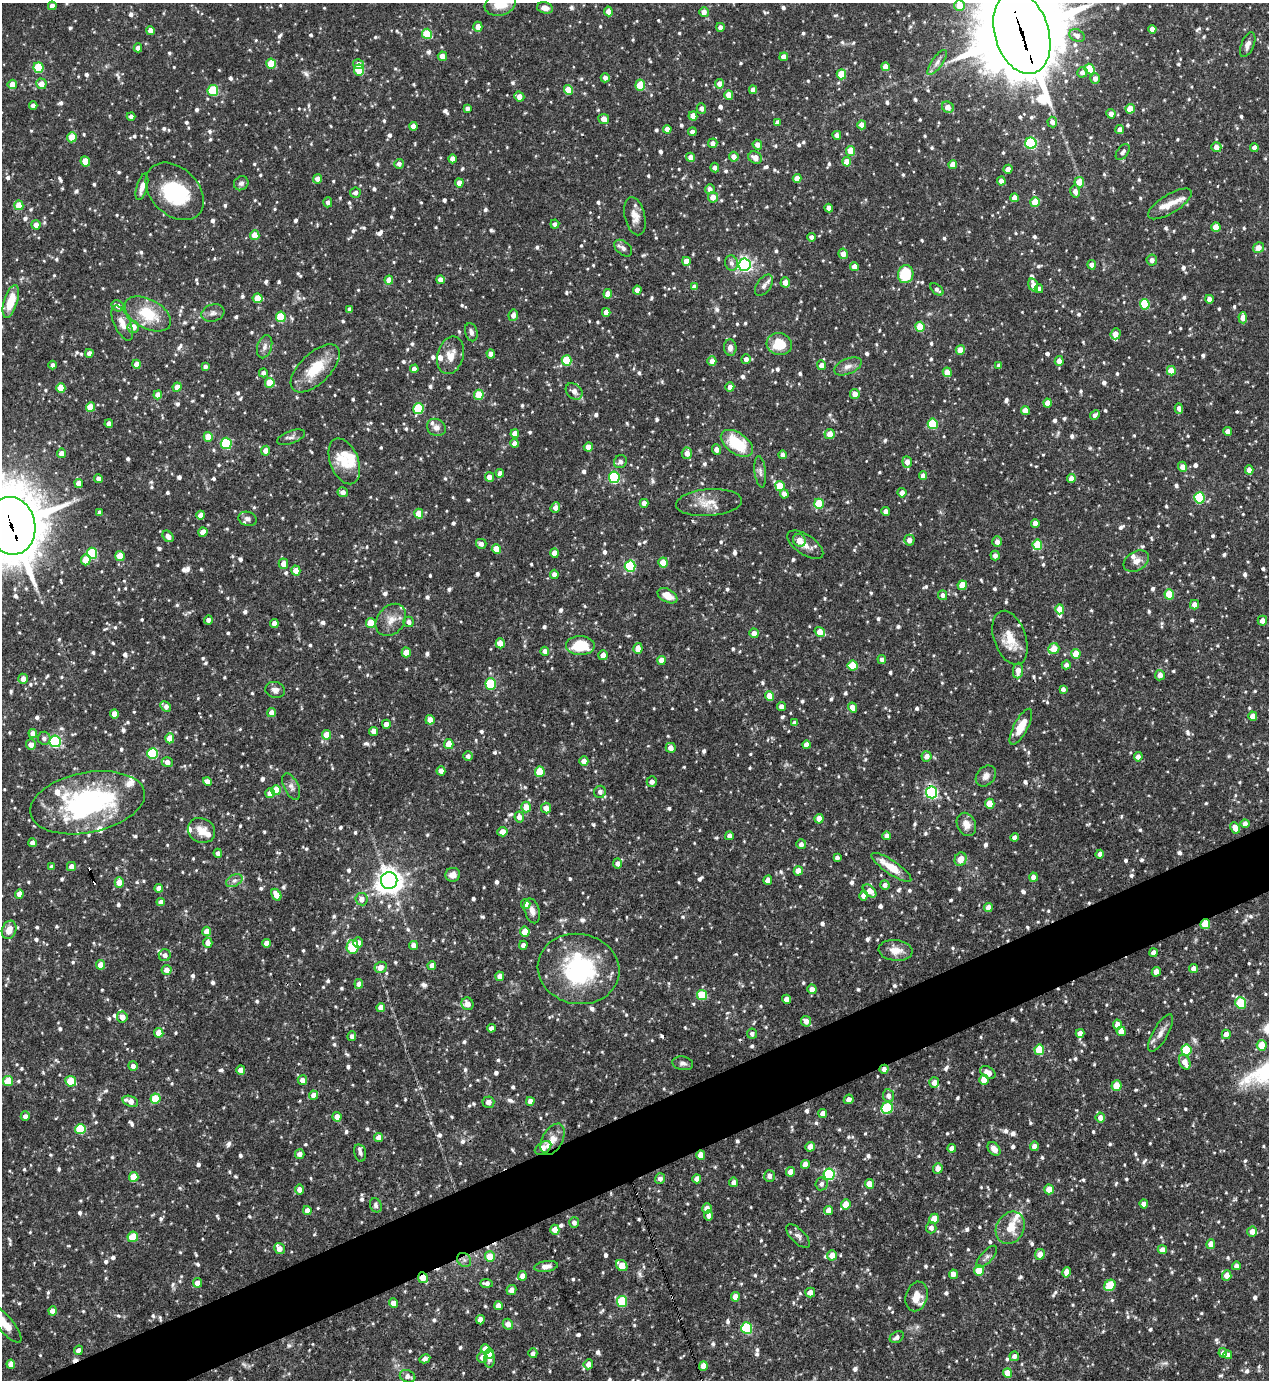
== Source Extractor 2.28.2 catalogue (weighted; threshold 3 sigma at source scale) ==
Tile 7 of 4 x 4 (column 3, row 2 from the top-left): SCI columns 2686-3952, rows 2758-4135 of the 5498 x 5513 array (HDU 1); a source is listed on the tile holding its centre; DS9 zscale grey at full resolution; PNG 1271 x 1382 px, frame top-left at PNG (2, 3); each listed source drawn as its Kron ellipse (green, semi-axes under 4 px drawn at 4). Shown black and unused: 4% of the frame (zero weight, under 3 of 4 exposures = <1% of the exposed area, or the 3 px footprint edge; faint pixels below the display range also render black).
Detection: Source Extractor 2.28.2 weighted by HDU 2 'WHT'; one run over the whole footprint, this tile lists its part. Background 0.0691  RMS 0.0035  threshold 0.0159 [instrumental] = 3 sigma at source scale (4.5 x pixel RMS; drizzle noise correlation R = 1.50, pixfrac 1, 0.05/0.05 arcsec/px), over >= 5 px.
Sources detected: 1214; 3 inside a brighter object's white glare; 5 cosmic-ray / hot-pixel residue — neither listed nor drawn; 23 inside a brighter listed object's ellipse — not listed separately; of the other 1183, all 500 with FLUX_AUTO >= 1.22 (the completeness limit of this list) listed and drawn (683 fainter detections not listed), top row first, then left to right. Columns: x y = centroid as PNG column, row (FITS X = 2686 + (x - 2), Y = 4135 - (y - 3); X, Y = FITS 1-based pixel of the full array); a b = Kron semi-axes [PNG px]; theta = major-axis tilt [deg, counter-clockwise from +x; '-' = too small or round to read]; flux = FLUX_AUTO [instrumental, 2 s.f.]
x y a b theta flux
500 4 16 11 18 6.9
959 5 5 5 - 5.5
52 6 4 4 - 2.1
545 8 8 5 -14 2.3
608 11 5 4 - 2.5
704 12 5 4 - 2.5
478 27 5 4 - 3
720 27 4 4 - 1.6
1152 29 4 4 - 2.2
150 31 4 4 - 2.4
1022 33 42 27 -73 4400
427 34 5 5 - 14
1077 35 8 6 -31 1.5
1248 45 13 6 67 2
138 48 4 4 - 2.2
442 56 4 4 - 2.8
784 57 4 4 - 2.6
937 62 15 5 54 1.8
271 64 5 5 - 10
358 64 5 4 - 2.1
885 67 4 4 - 3
38 68 5 5 - 16
1090 69 5 5 - 10
359 70 5 5 - 15
1082 72 5 5 - 1.4
841 74 5 4 - 9.2
605 78 4 4 - 1.6
1095 78 5 4 - 2
12 84 5 4 - 3.4
41 84 5 5 - 3.6
720 84 5 4 - 2.9
640 85 6 5 - 10
568 90 5 4 - 6.1
753 90 4 4 - 2.4
213 91 5 5 - 17
729 95 5 4 - 4.6
519 97 5 4 - 2.8
33 106 4 4 - 1.9
948 107 6 5 - 2.9
467 108 4 4 - 1.4
701 108 5 4 - 1.5
1130 109 4 4 - 5.9
1111 114 4 4 - 2
131 116 4 4 - 1.3
693 116 4 4 - 4.1
604 119 5 5 - 3.1
778 122 4 4 - 1.5
1052 122 5 5 - 1.9
862 125 4 4 - 2.7
413 126 4 4 - 2.8
667 129 4 4 - 2.7
1120 130 4 4 - 2.6
692 132 4 4 - 1.5
837 135 4 4 - 1.9
72 137 5 4 - 7.1
713 143 5 4 - 1.9
1031 143 6 5 - 36
757 145 5 4 - 2.3
1216 147 5 5 - 2.5
1254 148 4 4 - 2.7
851 151 5 4 - 7.6
1123 152 9 5 55 1.3
691 157 4 4 - 2.5
734 157 5 4 - 2.4
755 157 7 6 - 2.9
452 159 4 4 - 2.6
85 161 5 4 - 6.1
847 162 5 4 - 4.3
399 164 5 5 - 1.4
953 164 4 4 - 3
715 168 5 4 - 1.5
1008 169 5 4 - 2.2
797 178 4 4 - 3
318 179 4 4 - 2.5
1001 181 4 4 - 1.8
1079 182 5 5 - 5.3
241 183 8 6 39 1.2
459 183 4 4 - 2.8
142 187 13 5 74 2.6
710 189 5 4 - 2.3
175 191 33 23 -44 24
1075 191 6 5 - 1.8
355 193 5 5 - 1.4
713 197 5 5 - 2.7
1014 198 4 4 - 2.5
328 202 5 4 - 1.5
1035 202 5 4 - 7.5
1170 204 25 9 32 4.3
19 205 5 4 - 6.9
829 208 4 4 - 2.2
635 216 19 10 -77 3.4
555 224 4 4 - 1.3
36 225 4 4 - 2.3
1216 227 5 4 - 6.2
255 235 5 4 - 6.1
811 237 4 4 - 1.3
623 248 10 6 -41 1.4
1259 248 5 5 - 2.8
843 254 5 4 - 2.6
1152 260 5 5 - 1.9
686 261 4 4 - 4
731 263 7 6 - 1.5
744 265 6 6 - 93
1092 265 4 4 - 2.6
854 267 4 4 - 2.5
906 274 9 7 80 14
389 280 4 4 - 3.9
440 280 4 4 - 2.2
785 282 5 4 - 2.5
764 285 12 7 55 1.8
1033 285 7 4 -73 2.7
694 287 4 4 - 2.3
937 289 8 4 -42 1.2
1039 289 4 4 - 1.6
637 290 4 4 - 2.4
608 294 4 4 - 3.7
258 298 5 5 - 7.1
1209 299 4 4 - 2.3
11 301 17 6 73 8.1
1145 304 5 5 - 15
118 306 6 5 - 1.9
350 309 4 3 - 1.4
606 312 4 4 - 2.3
213 313 12 8 18 1.7
148 314 25 14 -28 12
513 315 5 4 - 2.2
281 317 5 5 - 15
1243 318 6 4 -85 3
122 323 19 8 -66 3.3
133 327 6 6 - 3.2
920 327 5 4 - 11
471 332 9 6 -74 1.3
1116 334 5 5 - 2.7
779 344 13 11 -15 8.7
265 347 12 7 74 1.7
730 348 8 6 -85 1.8
960 350 5 4 - 5
89 353 4 4 - 2
491 354 4 4 - 2.7
451 355 19 13 73 4.7
746 359 5 5 - 1.6
567 360 5 5 - 16
712 361 5 4 - 3.1
1059 361 5 4 - 2.5
136 364 4 4 - 2.8
53 365 4 3 - 1.4
822 365 5 4 - 3
205 366 4 4 - 1.2
848 366 14 7 22 2.2
999 366 4 4 - 1.5
315 368 31 15 44 11
414 369 4 4 - 1.9
1171 371 5 4 - 5.4
947 372 5 4 - 6.2
263 373 4 4 - 1.4
270 383 5 4 - 8.9
177 387 4 4 - 3.2
730 387 4 4 - 1.9
61 388 5 4 - 5.9
574 391 9 7 -42 2
855 394 5 5 - 2.8
158 395 4 4 - 2.9
479 395 5 5 - 8.9
1047 403 4 4 - 2.5
91 407 5 4 - 6
418 408 5 5 - 17
1179 408 5 4 - 1.9
1025 411 4 4 - 3.6
1095 415 5 4 - 1.6
109 424 4 4 - 2.3
933 424 5 5 - 19
436 427 10 8 -31 1.9
1228 431 4 4 - 2.6
515 433 4 4 - 2.7
830 434 5 5 - 4
208 437 5 4 - 6.4
291 437 14 6 19 1.4
226 443 6 5 - 25
515 443 4 4 - 2.2
737 443 18 10 -35 15
588 447 4 4 - 2.8
716 450 5 4 - 1.8
266 451 5 4 - 2.8
62 453 5 4 - 3.1
687 453 6 5 - 2.7
782 455 4 4 - 1.3
344 461 24 14 -68 6.9
620 462 7 6 - 1.4
907 462 5 5 - 2.6
1182 467 5 4 - 2.7
1249 470 4 4 - 2.7
760 472 16 5 -83 1.6
500 473 4 4 - 1.9
923 476 4 4 - 2
489 477 5 4 - 2.5
614 477 6 5 - 36
98 478 4 4 - 1.9
1071 479 4 4 - 3.2
79 483 4 4 - 2.9
780 486 5 5 - 8.1
343 492 5 5 - 1.8
902 493 5 4 - 2.4
784 494 4 4 - 1.8
1199 498 6 5 - 21
644 503 4 4 - 2.2
709 503 33 13 4 6.1
819 504 5 5 - 14
555 508 5 4 - 1.8
886 511 4 4 - 2.6
100 513 4 4 - 1.4
419 514 5 4 - 5.9
201 515 4 4 - 3.1
248 519 9 7 -17 1.3
1035 523 4 4 - 2.7
11 526 29 24 -77 2000
203 532 4 4 - 3.1
168 536 6 5 - 2.1
799 540 7 6 - 3.7
909 540 5 5 - 2.4
997 542 5 5 - 2
481 544 5 5 - 1.7
805 545 21 10 -34 3.6
1037 545 5 5 - 12
496 549 5 4 - 5.7
92 553 5 5 - 20
554 553 5 4 - 2.7
995 555 5 4 - 1.7
120 556 5 4 - 6.2
86 560 5 5 - 5.8
1136 561 14 9 32 2.4
663 562 5 4 - 6.5
283 564 5 5 - 2.9
630 566 5 5 - 28
296 571 5 4 - 3.7
554 574 4 4 - 1.6
962 585 5 4 - 6.4
1169 594 5 5 - 13
942 595 5 4 - 1.4
667 596 10 6 -28 4.7
1194 605 5 4 - 2.5
1060 609 5 4 - 5.4
208 620 4 4 - 1.3
391 620 17 13 51 4.4
1262 621 5 4 - 2.6
409 622 5 5 - 1.6
274 623 4 4 - 2.7
371 623 5 5 - 7
820 632 5 4 - 4.3
754 633 5 4 - 2.4
1010 638 28 16 -71 7.6
500 643 5 4 - 5.1
580 646 14 9 0 12
638 648 5 4 - 3
1054 649 6 5 - 6.9
545 651 4 4 - 1.6
406 652 5 4 - 4.2
1076 654 5 4 - 8.2
603 655 5 5 - 2.7
882 659 4 4 - 1.4
661 660 4 4 - 3.2
1066 665 4 4 - 1.5
853 666 5 5 - 11
1018 671 8 5 84 3.1
1160 675 5 5 - 2.5
23 679 5 4 - 2.6
491 684 6 5 - 20
1063 689 4 4 - 1.4
275 690 10 8 -14 1.7
770 696 5 4 - 5.6
166 706 6 4 -46 2
781 707 4 4 - 2.3
853 707 5 4 - 2.9
272 713 4 4 - 2.5
114 714 5 4 - 2.8
1253 716 4 4 - 4.1
430 720 5 4 - 3
795 723 4 4 - 1.4
386 724 4 4 - 2.4
1021 727 20 7 62 6.4
374 731 4 4 - 2.5
33 733 4 4 - 2.6
327 735 5 4 - 5.7
44 738 6 6 - 1.3
170 738 5 4 - 5.7
55 741 6 5 - 37
449 744 5 4 - 4.5
31 745 5 5 - 2.4
806 745 4 4 - 2.8
671 748 5 5 - 2.3
153 753 5 5 - 28
468 756 5 5 - 1.3
927 756 5 5 - 2.4
1138 757 4 4 - 1.9
584 761 5 4 - 2.6
167 762 5 5 - 2.2
441 771 4 4 - 2.2
540 772 5 5 - 9
986 776 12 8 48 2.1
207 782 4 4 - 2.5
652 782 5 5 - 1.5
291 787 14 7 -65 1.7
276 790 5 5 - 7.2
600 792 6 6 - 1.3
931 792 6 6 - 56
270 793 5 4 - 2.6
87 803 58 30 11 66
990 804 5 4 - 8.2
526 807 5 5 - 4.2
546 808 5 5 - 2.8
519 817 5 5 - 2.4
819 819 4 4 - 4.5
966 824 12 9 -66 3.1
1245 824 4 4 - 2.4
1235 828 6 4 -63 4.2
201 830 14 12 -29 4.3
502 832 5 4 - 3
729 836 4 4 - 1.7
887 836 4 4 - 2.4
1015 838 4 4 - 2.3
32 843 4 4 - 2
801 844 5 5 - 1.6
218 853 4 4 - 1.4
1100 854 4 4 - 2.2
837 858 4 4 - 1.3
960 859 7 6 - 3.3
617 863 5 4 - 1.4
52 867 4 4 - 1.7
71 867 4 4 - 2.8
891 867 24 6 -34 7.1
798 871 4 4 - 3.3
453 875 7 7 - 2.6
1034 877 4 4 - 2.5
768 880 5 4 - 2.9
234 881 9 5 28 1.3
389 881 8 8 - 330
119 882 5 4 - 4.9
885 885 4 4 - 1.7
159 888 4 4 - 2.7
870 891 8 5 -43 3.4
19 894 4 4 - 2.8
276 895 6 4 -61 3.6
864 895 5 4 - 2.5
362 899 6 6 - 2.6
161 902 4 4 - 2.3
526 904 5 4 - 2.8
988 908 4 4 - 3.3
532 911 13 7 -74 1.9
1205 924 5 5 - 8.5
9 930 9 7 70 3.8
207 931 4 4 - 4.3
525 932 5 4 - 5.8
208 943 5 4 - 2.6
266 943 4 4 - 3
358 943 5 4 - 2.9
413 945 4 4 - 2.5
523 945 4 4 - 1.9
352 947 7 6 - 17
896 950 17 10 -6 4.1
1153 953 4 4 - 2.3
165 955 6 6 - 1.5
101 965 5 4 - 4.4
432 966 4 4 - 2.6
380 967 6 5 - 3
578 969 41 35 -10 40
1194 969 4 4 - 2.5
167 970 5 5 - 2.4
1156 972 4 4 - 3.4
500 976 4 4 - 2.9
359 984 5 4 - 2.7
812 989 5 4 - 2.5
702 995 5 5 - 12
787 999 4 4 - 2.7
1241 1003 6 5 - 17
467 1004 6 6 - 2.7
381 1007 4 4 - 3.7
122 1017 5 5 - 2.8
806 1021 5 5 - 2.3
1117 1025 5 4 - 3.2
491 1028 4 4 - 1.6
1121 1031 5 4 - 3.9
159 1033 5 4 - 4.9
1080 1033 4 4 - 2.6
1161 1033 21 7 60 2.9
752 1034 5 5 - 1.3
1226 1034 5 4 - 3.9
352 1036 5 4 - 1.6
1262 1045 5 5 - 6.3
1039 1050 5 5 - 12
1186 1050 5 5 - 15
1185 1062 8 5 -66 3.6
683 1063 10 6 -10 1.3
133 1066 5 4 - 1.6
884 1069 4 4 - 1.8
241 1070 4 4 - 2.5
988 1073 8 5 -31 3.4
302 1080 5 5 - 2.5
984 1080 5 4 - 5.5
8 1081 5 5 - 10
71 1081 5 5 - 12
934 1083 5 5 - 2.4
1116 1086 5 5 - 5.5
314 1095 4 4 - 2.8
888 1096 6 5 - 1.6
155 1099 5 5 - 11
849 1099 5 4 - 1.7
130 1101 8 5 -18 3.1
530 1101 4 4 - 2.6
488 1102 6 5 - 1.9
887 1108 6 5 - 21
823 1113 4 4 - 2.7
25 1116 5 4 - 1.7
337 1117 5 4 - 2.8
1100 1118 5 4 - 2.3
80 1129 5 5 - 18
379 1137 4 4 - 2.9
553 1139 17 10 62 4.2
1034 1146 5 4 - 2.1
810 1147 5 4 - 3.3
543 1148 9 5 33 4.3
952 1148 4 4 - 2.2
994 1149 7 5 -49 2.7
360 1153 9 5 -77 1.3
300 1154 5 4 - 2.1
701 1155 5 4 - 4.1
805 1164 4 4 - 2.7
938 1168 5 5 - 2.6
790 1172 5 4 - 2.9
829 1174 6 5 - 35
769 1176 6 5 - 1.7
134 1177 5 5 - 7.7
660 1179 5 5 - 1.6
697 1179 4 4 - 2.3
734 1182 5 4 - 2.1
821 1184 6 6 - 1.3
869 1184 5 4 - 3.9
299 1189 5 4 - 2.3
1049 1189 5 4 - 6
846 1204 5 4 - 6.2
1144 1204 4 4 - 2.2
376 1205 7 5 -66 1.3
707 1208 5 4 - 3.1
828 1210 4 4 - 2.8
307 1211 4 4 - 2.5
709 1215 5 4 - 2.1
934 1219 5 5 - 7
574 1223 5 5 - 1.4
931 1228 5 5 - 1.6
1010 1228 17 13 62 6.7
555 1230 5 4 - 3.4
1252 1231 5 5 - 3.4
798 1236 15 7 -45 1.6
133 1237 5 5 - 9.1
1211 1244 5 4 - 3.6
279 1248 6 5 - 3.1
1162 1250 4 4 - 2.5
1040 1254 5 5 - 3.6
832 1255 5 5 - 4
490 1257 5 5 - 7.1
987 1257 14 5 47 1.2
464 1260 7 6 - 1.2
622 1265 6 5 - 6.2
546 1266 12 5 9 2.2
1236 1266 4 4 - 1.7
979 1270 5 5 - 6.3
1066 1272 5 4 - 2.7
953 1274 4 4 - 2.6
1227 1275 5 4 - 3.7
522 1276 5 4 - 2.1
423 1278 5 5 - 4.5
197 1283 5 4 - 2.6
487 1283 6 4 -5 1.6
1110 1285 6 5 - 13
511 1290 5 4 - 1.6
810 1292 5 5 - 2.6
917 1296 15 11 75 4.5
735 1297 5 4 - 4.1
622 1301 5 5 - 19
394 1303 5 4 - 2.7
498 1306 4 4 - 2.6
53 1311 4 4 - 2.8
480 1320 4 4 - 3.2
5 1324 23 8 -50 6
508 1324 5 5 - 2.8
747 1328 6 5 - 28
897 1337 7 5 29 1.4
485 1349 5 4 - 3.9
78 1350 5 4 - 1.6
533 1353 5 4 - 1.4
1223 1353 5 4 - 1.5
489 1354 5 5 - 3.4
1228 1355 4 4 - 1.3
1014 1356 5 4 - 1.4
482 1357 5 5 - 1.9
425 1359 5 4 - 1.9
490 1359 8 5 87 1.6
11 1364 4 4 - 3.7
588 1364 5 4 - 2.3
703 1366 5 4 - 3.5
1008 1373 5 4 - 5.5
408 1376 8 6 -21 1.7
Overlapping masked pixels (flux is a lower limit): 8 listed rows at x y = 1022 33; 11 526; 931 792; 1205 924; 884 1069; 543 1148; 701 1155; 423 1278
Isophote crosses this tile's border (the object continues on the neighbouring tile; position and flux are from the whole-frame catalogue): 5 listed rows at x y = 500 4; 959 5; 1022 33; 11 526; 5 1324